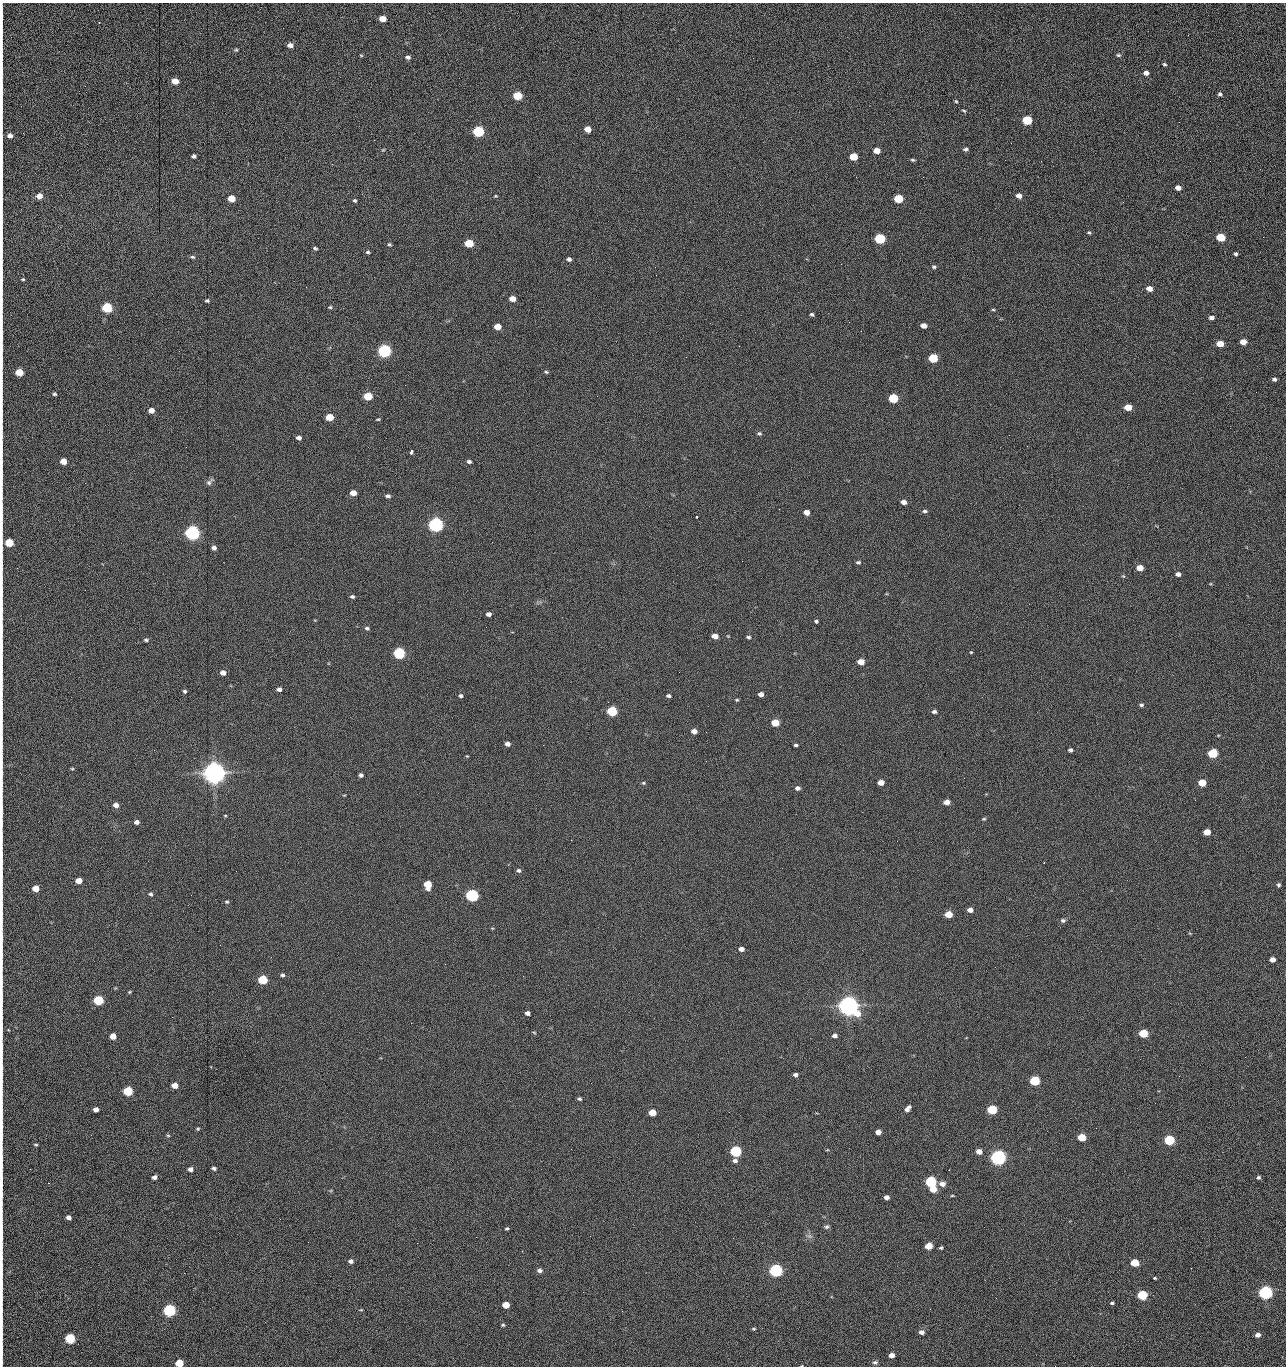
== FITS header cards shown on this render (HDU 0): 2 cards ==
NAXIS1  =                 1284 /fastest changing axis
NAXIS2  =                 1364 /next to fastest changing axis

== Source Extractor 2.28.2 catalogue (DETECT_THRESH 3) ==
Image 1284 x 1364 px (HDU 0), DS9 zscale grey, 1 PNG px = 1 image px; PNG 1288 x 1368 px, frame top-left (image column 1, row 1364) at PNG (2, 3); no overlay
Background 145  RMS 15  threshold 44.5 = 3 sigma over >= 5 px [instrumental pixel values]
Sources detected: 278; all 278 listed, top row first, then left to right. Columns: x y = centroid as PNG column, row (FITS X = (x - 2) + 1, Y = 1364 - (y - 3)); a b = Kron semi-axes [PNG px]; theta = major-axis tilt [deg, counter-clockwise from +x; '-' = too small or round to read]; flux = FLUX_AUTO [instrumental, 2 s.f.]
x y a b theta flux
2 16 14 2 90 2.4e+03
383 19 5 4 - 1.3e+04
99 22 3 2 - 8.3e+02
1188 35 3 2 - 8.1e+02
2 36 11 2 90 2.0e+03
290 45 6 5 - 5.4e+03
236 50 5 4 - 1.4e+03
361 55 5 3 - 9.2e+02
1118 55 6 4 -1 1.7e+03
408 57 6 5 - 2.8e+03
1164 64 4 3 - 1.4e+03
2 73 21 2 90 3.8e+03
1146 73 5 5 - 4.4e+03
175 81 5 4 - 1.4e+04
2 93 12 2 90 2.5e+03
1220 94 6 5 - 2.0e+03
517 96 6 5 - 4.3e+04
956 101 5 4 - 1.1e+03
964 111 6 4 -28 1.3e+03
1027 120 6 5 - 6.1e+04
1179 122 3 2 - 7.3e+02
588 129 5 5 - 1.4e+04
478 131 6 5 - 1.6e+05
10 136 5 5 - 4.9e+03
965 149 6 4 12 2.2e+03
383 150 4 3 - 9.1e+02
877 151 5 4 - 1.2e+04
193 156 4 4 - 2.4e+03
853 157 6 5 - 2.8e+04
913 160 5 3 - 1.4e+03
1041 161 2 2 - 1.2e+03
2 162 31 2 90 6.0e+03
856 177 2 2 - 1.5e+03
923 177 2 2 - 1.2e+04
1178 188 5 4 - 6.3e+03
39 196 5 5 - 1.0e+04
495 196 4 3 - 9.8e+02
1019 196 6 5 - 5.7e+03
231 198 5 5 - 2.0e+04
898 199 6 5 - 5.1e+04
2 201 16 2 90 3.0e+03
355 201 5 4 - 1.4e+03
1123 202 2 2 - 6.2e+02
1089 233 4 3 - 1.3e+03
1221 237 6 5 - 4.2e+04
1263 237 2 2 - 5.3e+02
880 238 6 5 - 1.0e+05
469 243 6 5 - 4.0e+04
389 244 5 4 - 1.4e+03
315 248 4 3 - 1.6e+03
2 251 28 2 90 4.7e+03
368 252 5 4 - 1.7e+03
1236 254 4 4 - 1.9e+03
193 257 6 4 -15 1.6e+03
569 259 5 4 - 2.8e+03
841 264 2 2 - 1.8e+04
934 267 6 5 - 2.0e+03
2 276 19 2 90 3.2e+03
23 279 4 3 - 1.2e+03
306 287 2 2 - 5.0e+02
1149 288 5 4 - 7.6e+03
512 299 5 4 - 9.7e+03
2 301 11 2 90 1.9e+03
207 301 5 4 - 1.5e+03
330 307 5 4 - 1.2e+03
107 308 6 5 - 1.0e+05
993 310 5 3 - 1.1e+03
812 314 4 3 - 1.7e+03
1211 317 5 4 - 3.8e+03
849 322 2 2 - 3.8e+02
710 323 2 2 - 2.2e+03
924 326 5 4 - 7.4e+03
497 327 5 4 - 1.6e+04
1243 342 5 4 - 1.0e+04
1220 344 5 4 - 1.6e+04
739 346 2 2 - 4.1e+02
384 351 6 5 - 3.0e+05
933 358 6 5 - 5.8e+04
2 362 24 2 90 4.6e+03
19 372 5 5 - 2.5e+04
546 372 6 4 -23 1.4e+03
1274 379 5 4 - 2.5e+03
1256 392 3 2 - 8.0e+02
54 394 4 4 - 1.7e+03
368 396 6 5 - 3.7e+04
893 398 6 5 - 5.9e+04
1128 407 5 4 - 1.9e+04
151 410 5 4 - 8.3e+03
329 417 5 5 - 2.9e+04
378 419 4 2 - 1.1e+03
759 433 6 5 - 1.7e+03
1009 435 2 2 - 2.2e+03
299 438 5 4 - 3.8e+03
186 447 2 2 - 1.8e+03
411 452 5 3 - 4.3e+03
63 461 5 4 - 1.2e+04
469 461 5 4 - 2.3e+03
2 475 13 2 90 1.8e+03
209 482 11 5 43 2.9e+03
85 483 2 2 - 5.9e+02
353 493 5 4 - 9.9e+03
388 496 6 4 0 2.5e+03
904 502 5 4 - 5.5e+03
925 511 6 4 -1 1.9e+03
806 512 5 4 - 8.4e+03
2 517 15 2 90 2.7e+03
697 517 3 2 - 2.1e+03
436 525 6 5 - 5.0e+05
192 533 6 5 - 5.4e+05
492 542 3 2 - 1.7e+03
9 543 5 5 - 4.1e+04
214 548 5 4 - 3.9e+03
858 562 5 4 - 1.8e+03
1140 568 5 4 - 1.3e+04
1178 574 5 4 - 3.8e+03
1123 576 5 4 - 1.1e+03
2 592 20 2 90 3.6e+03
352 597 4 3 - 2.0e+03
488 614 5 4 - 4.1e+03
816 621 4 3 - 1.5e+03
367 628 5 4 - 2.1e+03
715 636 5 4 - 1.0e+04
748 637 5 3 - 1.8e+03
146 640 5 4 - 1.8e+03
2 644 15 2 90 2.7e+03
971 652 4 3 - 9.2e+02
399 653 6 5 - 1.6e+05
861 662 5 4 - 1.4e+04
679 672 2 2 - 1.3e+03
223 673 5 4 - 6.9e+03
279 689 5 4 - 4.0e+03
184 691 4 4 - 1.8e+03
761 694 5 4 - 5.6e+03
461 696 5 4 - 2.1e+03
668 696 5 3 - 2.4e+03
737 700 4 3 - 1.2e+03
1141 705 5 4 - 1.9e+03
2 711 14 2 90 2.4e+03
612 711 6 5 - 8.3e+04
934 712 5 4 - 2.6e+03
775 723 5 5 - 2.7e+04
694 731 5 4 - 7.3e+03
706 732 2 2 - 4.4e+02
507 744 5 4 - 4.3e+03
543 745 2 2 - 2.0e+03
796 745 4 3 - 1.6e+03
1070 750 4 4 - 2.2e+03
1213 753 5 5 - 7.6e+04
467 756 3 3 - 7.7e+02
706 761 2 2 - 1.4e+03
2 764 12 2 90 2.2e+03
72 769 4 4 - 1.0e+03
214 773 7 7 - 1.7e+06
361 775 4 4 - 2.5e+03
881 782 5 4 - 1.0e+04
643 783 5 4 - 1.3e+03
1202 783 5 5 - 2.5e+04
798 788 5 5 - 3.2e+03
947 802 5 4 - 8.2e+03
116 805 5 4 - 6.5e+03
2 813 14 2 90 2.7e+03
225 815 4 3 - 8.9e+02
984 819 5 4 - 1.2e+03
136 822 5 4 - 3.9e+03
1207 832 5 5 - 1.5e+04
897 841 2 2 - 6.2e+02
2 862 11 2 90 1.6e+03
519 870 6 5 - 2.3e+03
78 881 5 4 - 1.2e+04
428 885 7 5 -83 2.7e+04
1278 885 4 4 - 1.9e+03
35 889 5 5 - 1.6e+04
150 894 5 5 - 1.8e+03
472 895 6 5 - 2.4e+05
2 896 10 2 90 2.0e+03
227 902 6 4 -12 1.5e+03
970 910 5 4 - 5.7e+03
948 914 5 4 - 1.9e+04
1063 920 6 5 - 2.4e+03
492 928 5 3 - 7.8e+02
2 938 18 2 90 3.2e+03
741 949 5 4 - 5.8e+03
1272 959 5 4 - 7.3e+03
282 975 5 4 - 1.9e+03
523 976 3 2 - 1.3e+03
263 980 5 5 - 6.0e+04
130 992 5 4 - 1.0e+03
2 998 17 2 90 2.6e+03
98 1000 5 5 - 7.6e+04
848 1006 7 6 - 1.4e+06
527 1013 5 4 - 4.0e+03
411 1023 2 2 - 3.6e+03
534 1032 5 3 - 9.6e+02
1143 1033 5 5 - 4.8e+04
113 1036 5 5 - 1.0e+04
835 1036 5 4 - 3.6e+03
2 1047 11 2 90 1.9e+03
857 1048 3 2 - 8.2e+02
1245 1057 2 2 - 1.1e+03
2 1068 12 2 -90 2.0e+03
795 1075 5 4 - 3.3e+03
1179 1076 3 2 - 1.7e+03
1035 1081 6 5 - 8.8e+04
174 1085 5 4 - 1.2e+04
128 1091 5 5 - 6.5e+04
579 1099 4 3 - 1.7e+03
1155 1103 2 2 - 5.7e+02
908 1108 7 4 51 4.7e+03
96 1109 5 4 - 5.4e+03
992 1110 5 5 - 7.3e+04
2 1111 11 2 90 2.0e+03
729 1112 2 2 - 7.1e+02
652 1113 5 5 - 2.0e+04
198 1129 5 4 - 1.1e+03
878 1132 5 4 - 7.0e+03
2 1135 13 2 90 2.2e+03
91 1135 2 2 - 1.7e+03
168 1135 5 3 - 1.1e+03
1081 1137 5 5 - 3.2e+04
1169 1140 5 5 - 9.8e+04
36 1145 5 3 - 1.2e+03
571 1149 2 2 - 6.3e+02
827 1150 5 3 - 8.1e+02
735 1151 6 5 - 1.5e+05
979 1151 5 4 - 7.7e+03
998 1157 6 5 - 6.3e+05
735 1161 6 5 - 3.1e+03
2 1165 10 2 90 1.9e+03
214 1168 4 3 - 2.3e+03
30 1169 2 2 - 1.6e+03
190 1169 5 4 - 4.4e+03
949 1170 2 2 - 4.5e+02
154 1177 5 4 - 3.5e+03
1258 1177 4 4 - 1.8e+03
2 1178 11 2 90 1.6e+03
931 1182 6 5 - 1.5e+05
942 1184 6 5 - 6.8e+03
933 1189 5 5 - 1.6e+04
2 1194 10 2 90 1.6e+03
952 1196 4 3 - 8.6e+02
887 1197 5 4 - 4.4e+03
68 1217 5 4 - 4.0e+03
280 1219 2 2 - 1.4e+03
826 1227 7 6 - 2.1e+03
507 1229 4 3 - 1.3e+03
2 1233 12 2 90 2.5e+03
809 1236 8 5 -12 2.7e+03
476 1237 2 2 - 4.9e+03
308 1242 2 2 - 1.2e+03
417 1243 2 2 - 3.5e+03
929 1246 5 5 - 1.9e+04
941 1248 4 3 - 1.3e+03
351 1261 5 4 - 2.9e+03
1134 1263 6 5 - 2.6e+04
540 1270 6 5 - 3.5e+03
776 1270 6 5 - 3.1e+05
2 1275 10 2 90 2.0e+03
1155 1278 3 2 - 1.0e+03
1265 1293 6 5 - 3.7e+05
1142 1295 5 5 - 7.8e+04
2 1298 10 2 90 1.9e+03
996 1298 2 2 - 1.8e+03
1112 1303 5 3 - 1.5e+03
506 1305 5 5 - 1.8e+04
169 1310 6 5 - 2.4e+05
361 1310 4 3 - 8.0e+02
622 1311 2 2 - 6.0e+02
2 1321 21 2 90 4.2e+03
503 1325 4 3 - 1.4e+03
753 1329 5 3 - 1.2e+03
922 1332 5 4 - 4.2e+03
1258 1335 5 4 - 5.2e+03
70 1338 6 5 - 9.3e+04
2 1352 12 2 90 2.4e+03
891 1355 5 4 - 6.4e+03
875 1362 6 4 1 2.1e+03
179 1363 5 5 - 3.0e+04
1055 1366 2 2 - 1.4e+03
At the frame edge (FLAGS 8, measured only in part): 36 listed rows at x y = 2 16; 2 36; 2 73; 2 93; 2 162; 2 201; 2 251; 2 276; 2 301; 2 362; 2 475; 2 517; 9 543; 2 592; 2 644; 2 711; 2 764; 2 813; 2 862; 2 896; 2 938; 2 998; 2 1047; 2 1068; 2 1111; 2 1135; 2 1165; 2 1178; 2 1194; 2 1233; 2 1275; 2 1298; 2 1321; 2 1352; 179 1363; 1055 1366

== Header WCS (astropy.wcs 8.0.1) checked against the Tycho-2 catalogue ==
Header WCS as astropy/WCSLIB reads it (CRVAL/CRPIX/CD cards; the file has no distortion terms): RA---TAN/DEC--TAN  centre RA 15:41:40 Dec +51:59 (235.42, +51.98 deg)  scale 1.26 arcsec/px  FOV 26.9' x 28.5'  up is +92 deg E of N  parity flipped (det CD > 0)
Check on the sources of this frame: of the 60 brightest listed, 11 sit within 2.0 arcsec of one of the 11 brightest Tycho-2 stars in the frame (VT <= 12.29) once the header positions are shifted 0.09 arcsec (0.09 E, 0.00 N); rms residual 1.16 arcsec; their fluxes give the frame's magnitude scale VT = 25.23 - 2.5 log10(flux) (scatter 0.22 mag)
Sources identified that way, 11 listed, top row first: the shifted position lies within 2.0 arcsec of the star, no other Tycho-2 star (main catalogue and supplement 1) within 4.0 arcsec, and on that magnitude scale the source's flux lands within +1.5 / -3 mag of the star's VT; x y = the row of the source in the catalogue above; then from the Tycho-2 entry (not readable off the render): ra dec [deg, ICRS J2000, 3 dp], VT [Tycho-2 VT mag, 2 dp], TYC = Tycho-2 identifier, HIP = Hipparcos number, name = IAU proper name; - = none
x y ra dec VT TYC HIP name
384 351 235.614 +52.064 11.61 3489-1132-1 - -
436 525 235.514 +52.049 11.19 3489-1407-1 - -
192 533 235.515 +52.133 11.12 3489-1380-1 - -
214 773 235.378 +52.130 9.31 3489-1322-1 76850 -
472 895 235.303 +52.042 11.52 3489-958-1 - -
848 1006 235.232 +51.912 9.59 3489-824-1 - -
998 1157 235.143 +51.862 10.97 3489-1016-1 - -
931 1182 235.131 +51.886 12.29 3489-908-1 - -
776 1270 235.084 +51.941 11.45 3489-1346-1 - -
1265 1293 235.062 +51.771 11.53 3489-1453-1 - -
169 1310 235.075 +52.152 11.74 3489-912-1 - -